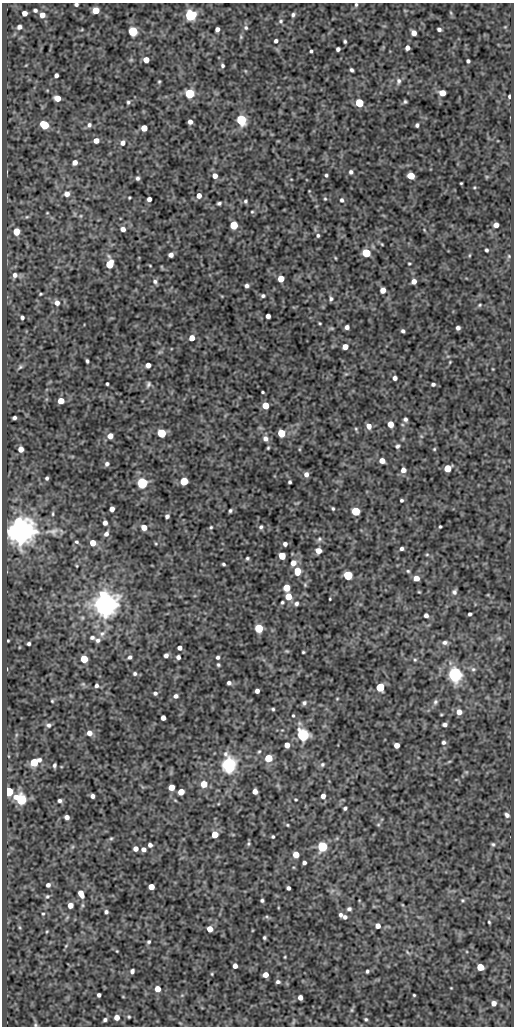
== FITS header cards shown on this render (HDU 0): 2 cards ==
NAXIS1  =                  512
NAXIS2  =                 1024

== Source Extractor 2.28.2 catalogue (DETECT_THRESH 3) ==
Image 512 x 1024 px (HDU 0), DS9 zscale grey, 1 PNG px = 1 image px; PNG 516 x 1028 px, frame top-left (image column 1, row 1024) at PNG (2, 3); no overlay
Background 70.3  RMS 0.48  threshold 1.44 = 3 sigma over >= 5 px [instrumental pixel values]
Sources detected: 310; all 310 listed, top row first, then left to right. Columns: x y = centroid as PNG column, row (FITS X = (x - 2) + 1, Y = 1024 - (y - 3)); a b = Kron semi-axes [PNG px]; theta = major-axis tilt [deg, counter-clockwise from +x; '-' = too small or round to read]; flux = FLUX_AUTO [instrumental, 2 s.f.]
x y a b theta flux
76 4 4 3 - 68
356 5 5 4 - 47
35 10 4 4 - 75
96 10 5 5 - 570
405 11 5 3 - 29
24 13 4 4 - 230
451 13 6 4 -72 43
42 15 5 5 - 240
190 15 5 5 - 4700
293 15 5 4 - 69
281 21 6 5 - 64
19 27 5 4 - 120
246 28 6 5 - 58
217 29 4 4 - 130
439 29 4 4 - 82
133 31 5 5 - 2600
414 33 5 4 - 220
241 37 5 5 - 44
276 41 4 3 - 87
345 41 4 3 - 50
407 48 4 4 - 140
338 49 4 4 - 90
311 51 3 3 - 48
146 60 5 4 - 340
468 61 4 3 - 61
222 65 5 4 - 58
352 70 4 3 - 69
245 71 5 3 - 28
56 75 4 4 - 99
398 81 9 7 80 120
159 82 4 3 - 38
442 93 5 5 - 400
189 94 5 5 - 2300
509 96 4 3 - 66
57 98 5 5 - 400
128 102 5 4 - 52
405 102 4 3 - 47
359 103 5 5 - 1300
241 120 6 5 - 3400
190 122 4 4 - 140
44 125 6 5 - 1200
89 125 6 6 - 89
417 125 4 4 - 73
144 128 5 5 - 420
96 140 5 4 - 240
123 143 6 5 - 150
75 162 5 5 - 170
351 172 5 5 - 76
326 175 3 3 - 51
215 176 5 5 - 220
411 176 5 5 - 610
137 178 5 4 - 73
461 183 3 2 - 29
309 191 2 2 - 19
67 194 6 6 - 190
199 196 5 5 - 190
129 197 3 3 - 33
149 199 4 4 - 120
325 199 5 4 - 40
342 200 6 5 - 75
245 201 5 5 - 59
219 203 4 3 - 62
252 212 4 4 - 35
47 213 4 3 - 24
81 216 6 4 90 39
27 217 6 4 42 43
234 225 5 5 - 1300
496 225 5 4 - 190
123 229 5 4 - 170
424 230 5 3 - 30
16 231 5 5 - 500
318 235 5 5 - 63
382 244 4 3 - 28
486 250 4 3 - 54
366 253 5 5 - 1900
171 255 5 4 - 150
470 255 5 3 - 29
509 256 5 5 - 42
335 258 4 3 - 26
409 263 3 3 - 34
109 264 7 5 83 940
150 266 4 2 - 23
162 267 6 3 -71 29
15 275 7 6 - 150
281 279 5 5 - 490
414 281 5 4 - 180
155 282 7 6 - 89
247 286 4 4 - 98
383 290 5 4 - 250
41 294 4 2 - 36
263 296 5 4 - 64
331 299 5 4 - 72
57 303 7 6 - 180
480 305 5 3 - 37
268 316 4 4 - 130
22 317 4 3 - 75
320 323 3 2 - 31
347 327 4 4 - 120
331 328 6 4 6 43
458 328 4 4 - 91
403 331 4 3 - 66
192 338 5 4 - 310
345 347 5 4 - 290
160 352 7 4 33 59
87 361 4 3 - 58
450 362 4 3 - 28
148 365 4 4 - 180
20 367 7 5 21 56
493 369 4 3 - 22
395 378 4 4 - 110
107 384 3 3 - 48
148 384 8 5 73 78
433 384 4 4 - 66
263 392 3 2 - 35
61 401 5 5 - 430
265 406 5 5 - 590
14 418 4 3 - 73
405 419 5 5 - 77
390 424 5 5 - 410
369 426 5 4 - 230
356 429 5 4 - 40
161 433 5 5 - 1800
281 433 5 5 - 1200
110 436 5 5 - 260
421 436 5 4 - 37
265 439 7 6 - 140
397 446 5 5 - 63
268 448 4 3 - 35
21 449 5 4 - 200
434 449 4 3 - 33
382 461 5 4 - 260
107 464 5 5 - 91
447 468 5 5 - 640
403 470 5 5 - 180
306 474 5 5 - 140
47 478 4 3 - 60
184 481 5 5 - 1300
290 482 4 3 - 55
142 483 5 5 - 4800
401 500 3 3 - 50
333 508 3 3 - 42
112 509 5 4 - 190
230 511 4 3 - 54
356 511 5 5 - 1700
53 514 7 3 90 47
167 516 4 4 - 92
105 523 5 4 - 120
440 526 3 3 - 39
144 527 5 5 - 290
211 527 4 4 - 40
261 527 5 4 - 61
53 531 21 10 8 300
21 532 7 7 - 65000
106 534 7 5 53 130
319 539 7 5 47 67
76 542 5 5 - 61
93 543 5 5 - 410
156 544 5 3 - 32
285 544 4 4 - 98
402 548 4 3 - 84
318 551 5 5 - 320
427 554 6 4 1 40
282 556 5 5 - 700
247 558 3 3 - 46
293 563 6 5 - 270
223 564 3 3 - 46
77 566 4 3 - 29
297 571 6 5 - 530
408 571 4 4 - 42
348 575 5 5 - 2300
416 578 5 4 - 300
305 585 6 5 - 45
287 588 5 5 - 690
454 592 6 5 - 88
288 596 5 5 - 560
330 599 3 2 - 26
282 602 3 3 - 45
296 604 6 6 - 85
105 605 7 7 - 50000
470 614 4 3 - 62
426 615 4 4 - 94
259 628 5 5 - 1500
102 633 10 8 28 160
92 638 6 4 -3 71
499 638 6 5 - 59
97 640 7 6 - 96
8 641 3 2 - 30
445 642 8 6 7 100
29 644 4 3 - 63
180 648 4 4 - 130
287 651 6 4 -20 39
303 652 3 3 - 36
166 655 5 4 - 110
130 657 5 4 - 78
178 657 4 4 - 100
218 657 4 4 - 73
84 659 5 5 - 990
415 660 5 4 - 43
218 665 4 3 - 48
473 669 7 7 - 83
135 673 6 5 - 64
454 675 6 5 - 12000
229 683 4 4 - 81
83 684 7 4 -44 63
96 685 5 5 - 76
380 687 5 5 - 1700
257 691 4 4 - 130
155 693 5 5 - 76
176 696 5 5 - 110
337 699 5 3 - 27
52 701 5 4 - 40
435 702 8 6 63 83
304 703 6 5 - 73
273 709 4 4 - 45
459 712 5 5 - 240
293 715 3 2 - 34
441 715 4 2 - 28
163 718 4 4 - 170
48 725 8 6 -12 110
445 725 4 4 - 100
89 733 6 5 - 200
16 735 6 4 72 49
303 735 6 5 - 8500
443 742 5 5 - 73
287 745 5 4 - 260
397 745 5 4 - 270
259 751 5 4 - 39
8 756 5 3 - 24
268 758 5 5 - 870
34 762 7 5 29 1300
449 762 6 3 20 33
54 765 5 3 - 67
229 765 6 6 - 15000
322 765 6 5 - 58
466 772 5 5 - 39
204 784 5 5 - 500
171 787 5 5 - 370
9 791 5 5 - 2300
255 791 5 4 - 190
181 792 5 5 - 420
92 796 4 4 - 110
323 796 5 4 - 150
21 799 7 5 -33 4300
296 799 3 3 - 34
60 801 5 4 - 82
345 808 4 3 - 61
507 815 6 5 - 97
67 817 5 4 - 150
287 825 4 3 - 35
378 825 6 4 0 38
215 834 5 5 - 550
273 837 3 3 - 45
111 838 5 4 - 40
248 844 7 4 83 50
493 844 5 5 - 53
150 845 4 4 - 100
322 846 5 5 - 3800
72 847 6 4 71 48
136 849 4 4 - 180
143 849 4 4 - 140
296 855 5 5 - 440
304 863 4 4 - 86
48 885 4 4 - 100
151 887 5 5 - 400
288 888 4 4 - 79
332 891 7 4 19 61
81 894 8 5 -65 290
47 896 6 6 - 64
262 900 4 3 - 57
462 900 6 4 -1 48
70 905 5 4 - 260
349 909 5 4 - 76
106 912 5 4 - 70
43 914 4 4 - 35
340 915 4 4 - 83
267 917 6 4 -44 47
345 917 4 4 - 88
489 922 3 3 - 35
378 926 5 5 - 200
19 927 6 3 -71 38
210 929 5 5 - 360
47 931 4 3 - 31
264 938 4 3 - 50
149 942 5 4 - 54
66 946 6 4 46 38
117 951 3 3 - 25
407 952 9 3 -41 48
285 957 3 3 - 28
235 966 4 4 - 170
480 967 5 5 - 580
132 971 5 4 - 86
367 971 4 3 - 52
212 974 4 3 - 30
265 975 5 4 - 280
278 982 5 4 - 77
451 988 3 2 - 23
158 989 5 5 - 320
99 995 4 4 - 82
182 995 6 4 18 41
414 995 3 3 - 34
123 997 4 3 - 24
300 997 5 4 - 170
494 1003 5 4 - 170
352 1010 5 5 - 47
117 1017 5 5 - 250
129 1017 4 4 - 38
366 1019 5 5 - 49
105 1020 4 3 - 74
293 1022 9 4 61 53
35 1025 5 5 - 40
At the frame edge (FLAGS 8, measured only in part): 3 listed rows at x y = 76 4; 356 5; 35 1025